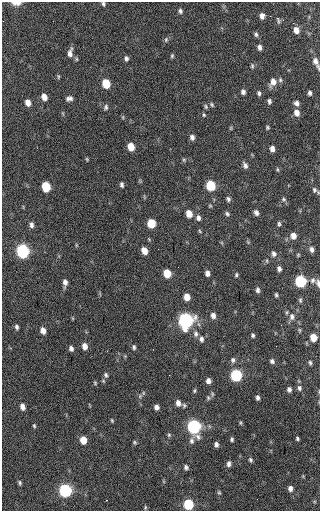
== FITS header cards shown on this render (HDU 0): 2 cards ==
NAXIS1  =                  318 / Axis length
NAXIS2  =                  509 / Axis length

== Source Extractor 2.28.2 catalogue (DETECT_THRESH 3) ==
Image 318 x 509 px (HDU 0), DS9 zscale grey, 1 PNG px = 1 image px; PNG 322 x 513 px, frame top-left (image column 1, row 509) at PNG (2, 2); no overlay
Background 41.9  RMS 7.5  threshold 22.5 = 3 sigma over >= 5 px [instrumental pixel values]
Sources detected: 126; all 126 listed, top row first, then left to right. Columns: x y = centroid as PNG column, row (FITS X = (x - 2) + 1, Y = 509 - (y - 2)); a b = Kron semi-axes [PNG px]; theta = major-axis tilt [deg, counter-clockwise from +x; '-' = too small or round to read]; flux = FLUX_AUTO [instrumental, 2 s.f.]
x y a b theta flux
16 3 8 3 0 4700
103 4 6 5 - 880
180 11 7 6 - 1200
262 16 7 5 -89 2200
270 16 2 2 - 220
277 19 8 4 -68 1300
296 30 7 5 -73 3400
256 34 7 5 -83 1000
166 40 7 5 72 970
259 47 6 5 - 1700
70 53 11 6 80 2500
172 56 6 4 88 730
126 58 6 5 - 1200
76 59 6 4 -89 610
316 62 15 6 -66 3100
252 66 7 5 90 820
58 77 7 3 89 600
280 80 7 5 -87 970
273 82 10 7 69 3600
106 84 7 5 -74 15000
243 92 5 5 - 1500
259 93 6 4 -74 1000
310 93 4 4 - 1200
44 97 6 5 - 3600
69 98 8 5 14 1700
269 101 5 4 - 1100
28 103 6 5 - 3300
296 103 6 6 - 1600
212 105 7 5 -58 810
206 106 7 5 -87 850
106 107 8 6 75 1200
297 113 7 6 - 3000
204 115 5 4 - 620
123 117 6 3 73 530
267 127 4 3 - 660
231 128 6 4 89 520
192 137 6 5 - 1800
131 147 6 5 - 7700
272 149 5 4 - 2300
87 159 4 3 - 520
184 160 5 5 - 720
245 165 8 5 -67 1700
122 185 6 4 -82 1100
210 185 7 6 - 21000
46 187 7 6 - 18000
314 190 8 6 -45 1300
228 199 6 5 - 1100
284 199 6 5 - 900
210 206 6 4 -2 540
256 213 6 5 - 1600
189 214 6 5 - 5400
227 214 6 5 - 990
198 218 7 5 -82 1700
151 223 6 6 - 13000
279 224 6 4 -89 850
31 225 7 5 -87 1700
293 236 7 6 - 3200
312 249 7 5 -76 1700
22 251 8 6 -77 70000
144 251 6 5 - 4500
274 254 7 6 - 1600
298 255 5 4 - 520
267 261 5 3 - 520
279 269 5 4 - 1500
167 273 6 5 - 9200
207 273 5 4 - 2100
236 275 5 4 - 710
312 280 8 7 - 1700
300 281 7 6 - 43000
65 282 8 4 -89 2100
318 283 10 5 -80 1600
257 290 6 4 -85 1200
276 295 4 3 - 720
187 297 6 5 - 4600
300 300 6 5 - 780
287 312 6 3 71 590
213 315 6 5 - 2300
292 317 9 7 -83 2300
185 320 8 7 - 120000
16 327 6 5 - 1100
299 330 6 4 -88 610
43 331 6 5 - 3000
196 334 8 6 -87 1600
253 335 4 3 - 880
313 337 6 5 - 7200
201 339 7 6 - 1500
85 346 6 5 - 3100
134 347 6 4 -82 880
71 348 5 4 - 1500
233 360 7 6 - 1200
272 361 6 5 - 1300
310 363 6 5 - 920
106 375 7 5 -77 1000
236 375 7 6 - 44000
208 381 5 5 - 2100
95 383 5 4 - 550
299 388 7 6 - 1400
289 389 5 5 - 1600
194 391 5 4 - 660
143 393 6 4 72 710
208 398 7 5 -70 860
258 398 5 4 - 1200
178 403 7 5 -77 2600
184 405 6 4 78 810
22 407 6 5 - 2700
156 407 5 5 - 2000
112 420 5 4 - 530
241 423 6 4 -90 590
34 426 5 3 - 650
194 427 9 6 -86 91000
169 435 5 5 - 810
297 438 4 3 - 740
232 439 4 4 - 840
83 440 6 5 - 6900
135 442 5 5 - 710
216 444 5 4 - 1500
251 460 5 4 - 920
229 464 7 5 88 1600
186 467 6 5 - 1200
20 483 6 4 -72 860
290 488 6 5 - 1900
65 490 7 6 - 68000
219 493 5 5 - 700
106 500 3 2 - 910
188 504 7 6 - 26000
145 507 6 4 72 650
At the frame edge (FLAGS 8, measured only in part): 5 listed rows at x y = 16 3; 103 4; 316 62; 314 190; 318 283